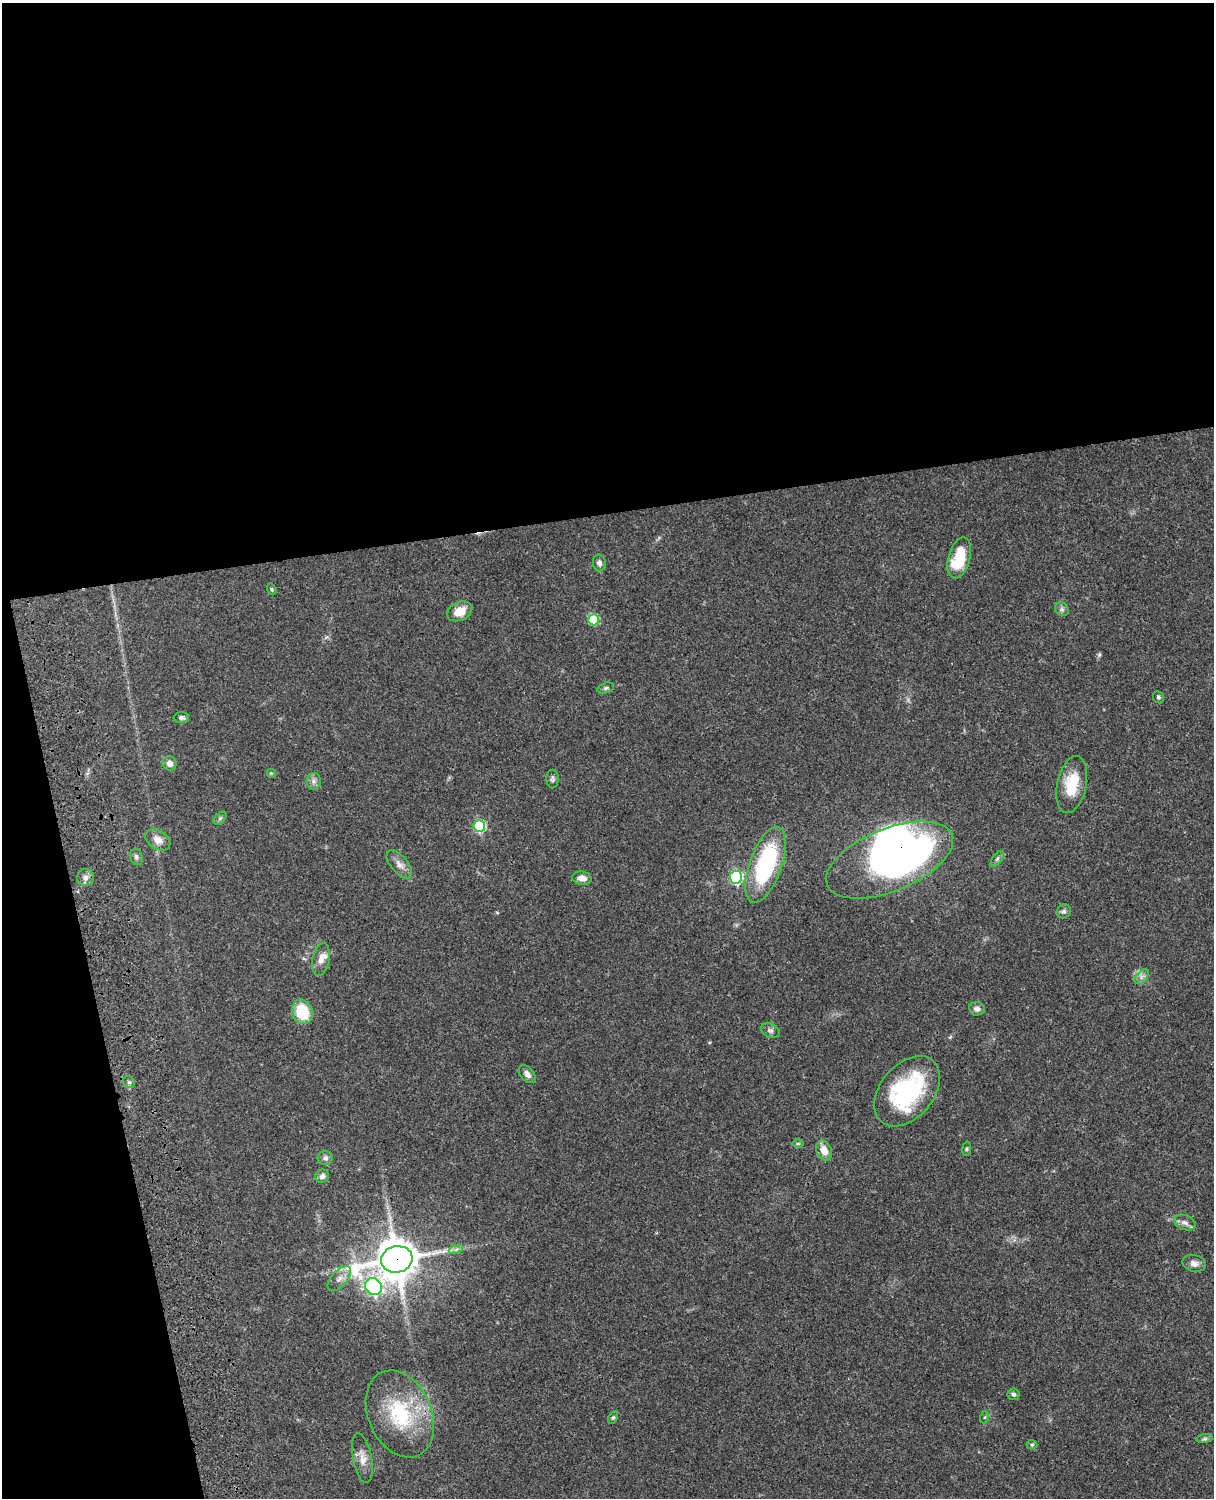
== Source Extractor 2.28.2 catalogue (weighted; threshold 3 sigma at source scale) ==
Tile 1 of 4 x 3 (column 1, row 1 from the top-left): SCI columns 122-1333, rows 3269-4764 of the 5089 x 4929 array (HDU 1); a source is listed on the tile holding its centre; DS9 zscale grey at full resolution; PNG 1216 x 1500 px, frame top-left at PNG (2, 3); each listed source drawn as its Kron ellipse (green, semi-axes under 4 px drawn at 4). Shown black and unused: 39% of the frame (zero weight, under 3 of 4 exposures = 6% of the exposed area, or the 3 px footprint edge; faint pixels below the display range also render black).
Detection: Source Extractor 2.28.2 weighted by HDU 2 'WHT'; one run over the whole footprint, this tile lists its part. Background 0.0781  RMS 0.006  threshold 0.0269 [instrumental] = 3 sigma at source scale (4.5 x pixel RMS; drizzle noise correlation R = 1.50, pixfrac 1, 0.05/0.05 arcsec/px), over >= 5 px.
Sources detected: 54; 1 inside a brighter object's white glare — neither listed nor drawn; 1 inside a brighter listed object's ellipse — not listed separately; the other 52 listed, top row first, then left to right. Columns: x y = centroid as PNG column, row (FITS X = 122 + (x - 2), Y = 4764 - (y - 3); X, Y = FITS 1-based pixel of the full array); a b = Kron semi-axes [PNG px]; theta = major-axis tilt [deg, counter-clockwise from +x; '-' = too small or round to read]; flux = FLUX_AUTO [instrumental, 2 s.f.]
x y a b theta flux
959 558 21 11 74 24
599 563 8 6 -84 2.1
272 589 6 4 -70 0.79
1062 609 7 6 - 1.6
460 611 13 9 26 8.9
594 620 6 5 - 34
606 688 8 5 16 1.3
1158 697 6 5 - 1
181 718 7 5 1 1.7
169 763 7 7 - 3.4
271 773 5 5 - 0.7
553 779 9 6 -89 1.6
314 781 8 7 - 2.1
1072 784 29 14 78 18
220 818 8 4 44 1.1
479 826 6 6 - 58
158 840 14 9 -34 5
136 857 8 6 -73 1.5
997 859 9 4 54 1.5
890 860 67 31 22 270
399 864 17 8 -49 4.1
766 865 40 16 70 68
736 877 6 6 - 70
86 878 8 8 - 2.8
582 878 9 6 -7 4.2
1064 911 7 6 - 1.6
321 959 16 8 79 4.9
1142 977 8 5 46 2
977 1009 8 6 -6 2.4
302 1012 12 10 -71 22
770 1031 10 7 -25 2
527 1074 10 6 -48 2.8
129 1082 6 5 - 1.3
907 1091 40 26 50 63
798 1143 6 4 0 0.79
967 1149 7 3 82 0.8
824 1151 10 7 -68 6.7
325 1158 7 7 - 2.1
322 1176 7 6 - 2.1
1185 1223 11 7 -19 2.8
456 1249 7 4 19 1.5
397 1259 16 13 14 1700
1194 1263 12 8 -14 3.1
339 1279 15 8 48 4.2
374 1287 9 8 - 130
1013 1394 6 6 - 1.3
400 1414 45 31 -66 45
985 1417 6 4 71 0.87
613 1418 7 4 62 0.93
1205 1439 8 4 8 1.2
1032 1445 5 5 - 0.81
362 1458 25 9 -79 6
Overlapping masked pixels (flux is a lower limit): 3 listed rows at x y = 890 860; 907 1091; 397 1259